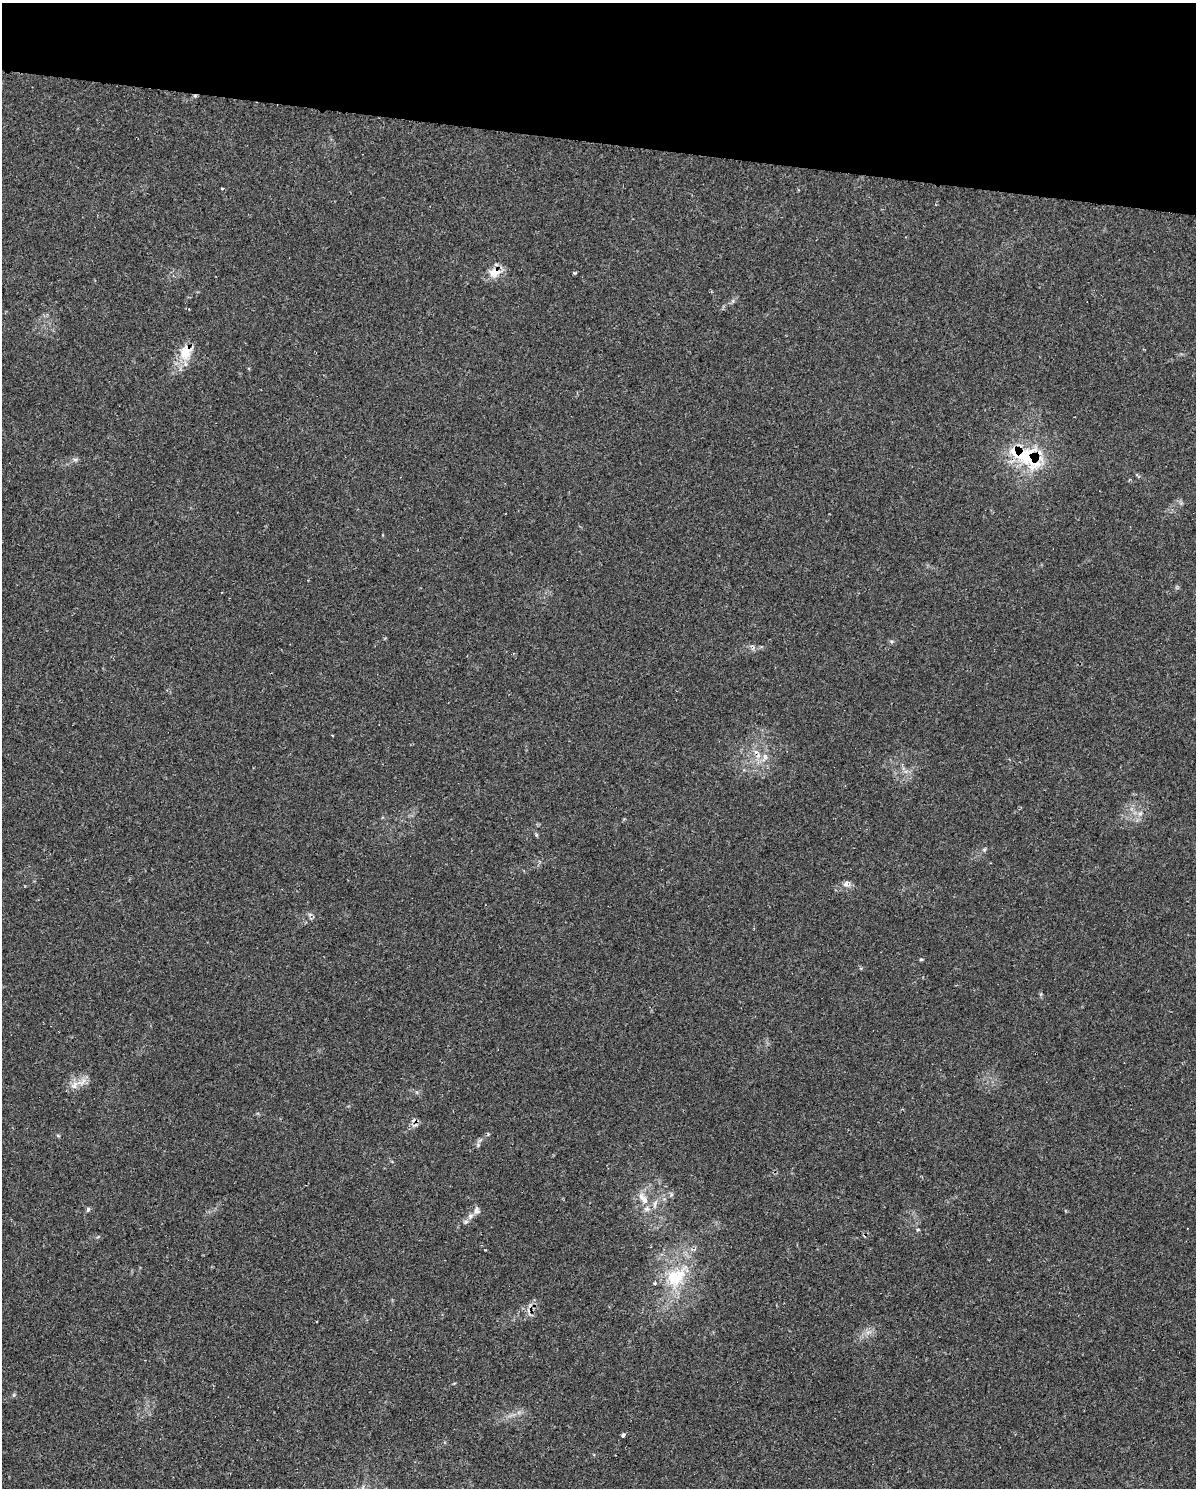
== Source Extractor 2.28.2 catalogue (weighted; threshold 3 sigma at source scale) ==
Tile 2 of 4 x 3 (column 2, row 1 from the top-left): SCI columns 1202-2395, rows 3210-4695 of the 4834 x 4855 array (HDU 1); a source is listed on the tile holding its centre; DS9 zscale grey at full resolution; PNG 1198 x 1490 px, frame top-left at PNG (2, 3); no overlay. Shown black and unused: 9% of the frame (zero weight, under 2 of 3 exposures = <1% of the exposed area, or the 3 px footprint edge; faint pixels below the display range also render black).
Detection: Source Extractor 2.28.2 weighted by HDU 2 'WHT'; one run over the whole footprint, this tile lists its part. Background 0.046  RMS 0.005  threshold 0.0226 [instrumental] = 3 sigma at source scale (4.5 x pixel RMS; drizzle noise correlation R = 1.50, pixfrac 1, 0.05/0.05 arcsec/px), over >= 5 px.
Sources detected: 22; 3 cosmic-ray / hot-pixel residue — not listed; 3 inside a brighter listed object's ellipse — not listed separately; the other 16 listed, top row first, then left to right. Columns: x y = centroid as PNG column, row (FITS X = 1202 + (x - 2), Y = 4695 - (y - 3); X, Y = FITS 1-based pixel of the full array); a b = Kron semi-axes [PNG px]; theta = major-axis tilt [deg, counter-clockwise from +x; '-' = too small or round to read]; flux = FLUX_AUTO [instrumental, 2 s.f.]
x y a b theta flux
494 272 18 13 12 6.5
574 273 5 3 - 0.57
186 352 23 16 73 10
1030 458 36 25 -51 31
75 459 7 4 -18 0.91
332 735 3 2 - 0.45
765 757 12 7 65 2.8
1140 813 8 6 68 1.7
846 884 9 8 - 2.1
921 959 6 3 1 0.52
74 1085 13 8 55 3.8
643 1198 20 8 -50 5
88 1209 7 4 63 0.84
471 1216 8 6 50 2.1
676 1277 35 23 39 25
623 1435 4 3 - 1.9
Overlapping masked pixels (flux is a lower limit): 4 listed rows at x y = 494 272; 186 352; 1030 458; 765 757
Unlisted compact peaks at least as high as the median listed source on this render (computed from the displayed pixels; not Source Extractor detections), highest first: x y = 478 1145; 488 1134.